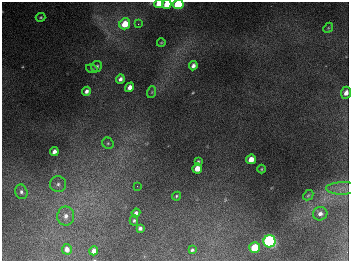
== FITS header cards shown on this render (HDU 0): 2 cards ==
NAXIS1  =                  347
NAXIS2  =                  259

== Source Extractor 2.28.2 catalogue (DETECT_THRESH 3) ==
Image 347 x 259 px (HDU 0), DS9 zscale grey, 1 PNG px = 1 image px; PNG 351 x 263 px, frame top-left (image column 1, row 259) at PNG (2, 2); each listed source drawn as its Kron ellipse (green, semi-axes under 4 px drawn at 4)
Background 674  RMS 51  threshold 153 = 3 sigma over >= 5 px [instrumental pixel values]
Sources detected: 38; all 38 listed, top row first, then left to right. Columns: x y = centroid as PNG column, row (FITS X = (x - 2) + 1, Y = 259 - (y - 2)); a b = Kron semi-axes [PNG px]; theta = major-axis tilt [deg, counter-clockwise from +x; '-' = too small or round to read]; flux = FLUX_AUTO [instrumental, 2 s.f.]
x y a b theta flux
159 4 5 4 - 38000
167 4 5 4 - 60000
178 4 5 4 - 250000
41 17 5 3 - 4200
125 24 5 5 - 76000
138 24 3 3 - 3300
328 28 5 4 - 4600
161 43 4 3 - 2600
97 66 6 5 - 7200
193 66 4 4 - 12000
92 69 6 4 -17 3700
120 79 4 4 - 12000
130 87 5 4 - 22000
86 91 4 4 - 13000
152 92 6 3 72 4300
346 93 6 5 - 18000
108 143 6 5 - 6800
54 151 4 4 - 16000
251 159 5 4 - 36000
198 162 4 3 - 5300
197 168 5 5 - 39000
262 169 4 3 - 2900
58 184 8 8 - 14000
137 186 3 3 - 1700
342 188 16 6 2 23000
21 192 7 6 - 11000
308 195 6 4 43 4800
176 196 4 4 - 4300
136 213 4 4 - 12000
320 214 7 6 - 15000
66 216 9 8 - 24000
134 220 5 4 - 5700
140 228 4 4 - 9600
270 241 6 6 - 980000
255 248 5 5 - 120000
67 249 5 5 - 21000
192 250 4 3 - 6200
94 251 4 4 - 21000
At the frame edge (FLAGS 8, measured only in part): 4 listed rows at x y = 159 4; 167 4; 178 4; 346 93